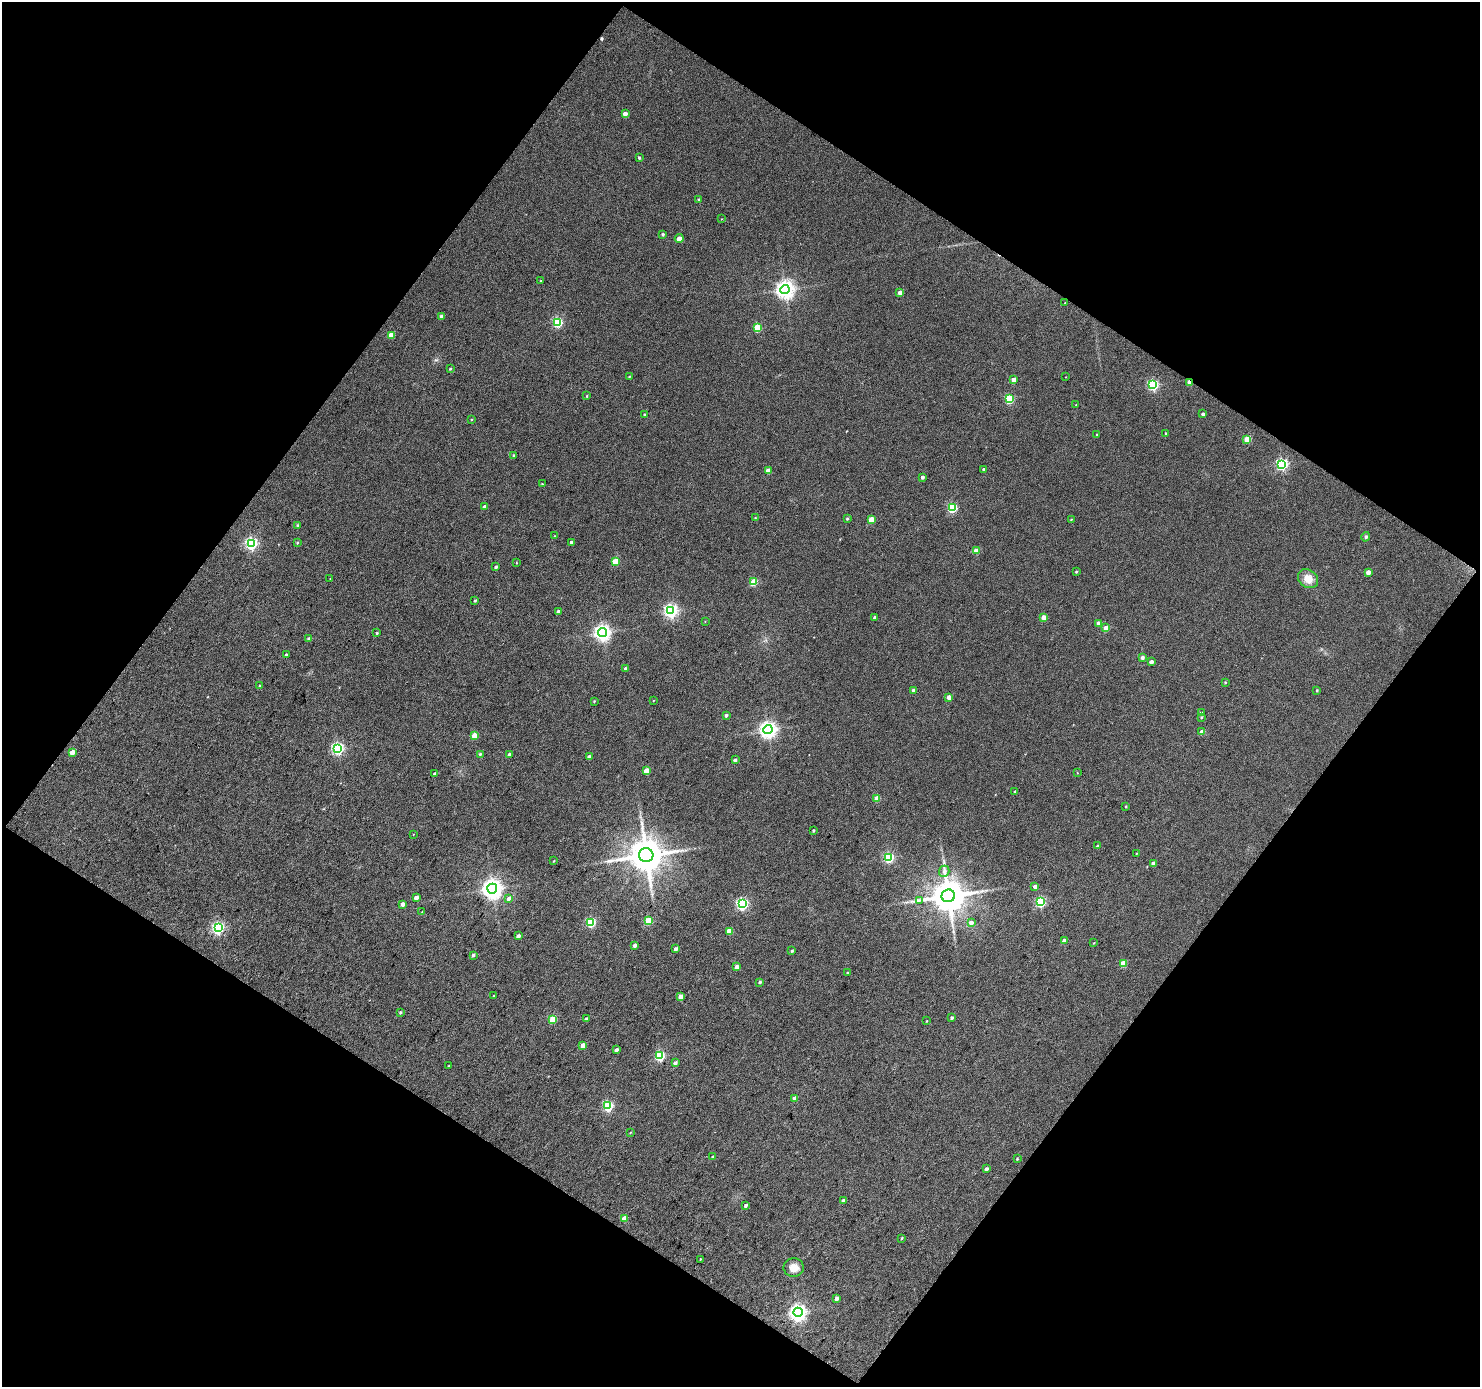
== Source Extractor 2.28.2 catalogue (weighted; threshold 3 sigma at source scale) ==
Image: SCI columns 2-2957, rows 116-2884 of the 2958 x 2982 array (HDU 1 of 3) = the unmasked area's bounding box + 8 px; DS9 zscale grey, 2 x 2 block average (1 PNG px = mean of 2 x 2 image px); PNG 1482 x 1389 px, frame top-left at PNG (2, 2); each listed source drawn as its Kron ellipse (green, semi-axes under 4 px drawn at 4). Shown black and unused: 49% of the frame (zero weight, under 3 of 4 exposures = <1% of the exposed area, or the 3 px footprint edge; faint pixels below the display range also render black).
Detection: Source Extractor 2.28.2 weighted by HDU 2 'WHT'. Background 0.0746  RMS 0.012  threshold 0.0534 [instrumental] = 3 sigma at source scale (4.5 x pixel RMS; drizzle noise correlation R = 1.50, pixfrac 1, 0.0396/0.0396 arcsec/px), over >= 5 px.
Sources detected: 159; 1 cosmic-ray / hot-pixel residue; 1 long thin detection or spike segment (spike, bleed or trail) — neither listed nor drawn; the other 157 listed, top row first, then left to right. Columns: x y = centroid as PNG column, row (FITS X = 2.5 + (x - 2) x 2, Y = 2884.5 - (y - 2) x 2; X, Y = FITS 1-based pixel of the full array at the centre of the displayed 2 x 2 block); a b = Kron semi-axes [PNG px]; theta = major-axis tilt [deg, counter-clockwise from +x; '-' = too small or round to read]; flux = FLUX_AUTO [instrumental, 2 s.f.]
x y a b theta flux
625 114 3 3 - 21
639 157 2 2 - 4.2
699 199 3 2 - 3
721 219 2 2 - 0.98
663 234 2 2 - 5.7
679 238 4 3 - 18
541 281 3 2 - 2.4
785 289 4 4 - 1400
900 293 3 3 - 26
1065 303 2 2 - 1.2
442 316 3 3 - 16
557 322 4 3 - 250
757 328 3 3 - 98
391 335 3 3 - 53
450 369 3 2 - 3.1
629 377 3 2 - 2.2
1066 377 2 2 - 1.3
1013 380 3 3 - 23
1190 382 3 2 - 39
1153 385 4 3 - 310
587 396 3 2 - 2.3
1009 399 3 3 - 170
1076 405 2 2 - 1.5
1203 414 2 2 - 8.4
644 415 2 2 - 3.7
471 419 3 2 - 2.2
1166 433 2 2 - 3.1
1097 434 3 2 - 1.8
1247 439 3 3 - 69
513 455 3 2 - 2.7
1282 464 4 4 - 420
984 469 2 2 - 6
768 471 3 3 - 37
922 477 2 2 - 8.8
542 484 3 2 - 2
485 507 3 2 - 14
952 508 4 3 - 220
755 518 2 2 - 1.7
847 519 3 2 - 3.7
871 519 3 3 - 53
1071 519 3 3 - 2.3
297 525 3 3 - 2.6
554 536 2 2 - 1.2
1366 537 5 4 - 4.7
571 542 2 2 - 5.1
297 543 3 3 - 2.8
251 544 4 4 - 440
976 551 3 3 - 43
615 561 3 3 - 65
517 563 3 2 - 1.4
496 567 3 2 - 4.9
1076 572 3 2 - 2.9
1368 572 3 3 - 24
330 579 3 2 - 1.1
1308 579 11 8 -38 30
754 582 3 3 - 91
475 600 2 2 - 4.2
671 611 4 4 - 650
558 612 3 3 - 12
874 617 3 2 - 4.2
1044 617 3 3 - 40
705 622 3 2 - 1.2
1099 623 3 3 - 18
1106 628 3 3 - 48
602 632 4 4 - 1000
377 633 3 2 - 2.9
309 639 3 3 - 6.7
286 655 3 2 - 6
1142 657 3 3 - 9.1
1151 662 3 3 - 16
626 669 3 3 - 6.7
1225 682 3 2 - 2.6
259 686 3 3 - 3.3
914 690 3 2 - 11
1317 690 2 2 - 2.8
949 697 3 3 - 30
594 701 3 2 - 2.3
653 701 2 2 - 1.3
1201 713 3 3 - 5.6
726 715 3 2 - 6.1
1201 717 3 3 - 3.2
768 730 4 4 - 1100
1202 732 3 3 - 22
475 735 3 3 - 53
338 748 4 4 - 450
72 752 3 3 - 37
480 754 3 2 - 4
510 754 3 2 - 9.5
589 757 3 2 - 12
735 760 3 2 - 8.3
646 771 3 3 - 43
1077 773 2 2 - 1.3
434 774 3 2 - 3.4
1015 791 3 2 - 2.7
877 798 3 3 - 42
1126 806 2 2 - 2.2
813 830 3 2 - 3.2
413 834 2 2 - 1.1
1098 846 3 2 - 4.3
1136 854 3 2 - 1.3
646 855 7 7 - 8000
889 857 4 3 - 270
554 861 2 2 - 1.7
1153 863 3 3 - 12
944 871 6 5 - 9.5
1035 887 3 3 - 12
492 889 5 5 - 1700
948 896 7 6 - 7500
416 898 3 3 - 18
509 898 3 3 - 9.1
919 900 4 2 - 3.5
1041 902 4 3 - 230
403 904 3 3 - 16
742 904 4 4 - 400
422 912 3 2 - 1.4
648 921 3 3 - 95
591 922 3 3 - 180
971 922 4 3 - 12
218 928 4 4 - 450
729 931 3 3 - 39
518 936 3 2 - 12
1064 941 3 3 - 18
1094 943 3 2 - 1.4
635 945 3 2 - 12
676 949 3 2 - 12
792 951 3 3 - 3.7
473 955 3 3 - 4.9
1123 963 3 3 - 54
737 967 3 3 - 17
847 973 3 2 - 2.8
760 982 3 2 - 5.5
494 996 3 2 - 4.8
680 996 3 3 - 29
400 1012 3 2 - 3.5
952 1018 3 2 - 5.4
553 1019 3 3 - 94
586 1019 3 2 - 7.2
927 1021 3 2 - 1.9
583 1045 3 3 - 31
616 1050 3 2 - 9.3
660 1055 3 3 - 240
675 1063 3 3 - 10
449 1066 3 2 - 2.7
795 1099 3 3 - 42
608 1106 3 3 - 190
630 1132 3 2 - 1.7
713 1157 3 2 - 5.2
1017 1159 3 3 - 2.7
986 1169 3 3 - 7.2
843 1200 3 2 - 7.1
746 1205 3 2 - 8
624 1218 3 3 - 24
902 1238 4 2 - 2.5
700 1259 3 2 - 2.3
794 1268 10 9 - 24
836 1299 3 3 - 11
798 1312 4 4 - 1000
Overlapping masked pixels (flux is a lower limit): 1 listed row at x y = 1190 382
Diffuse or blended objects may show on this block-average render without a row.